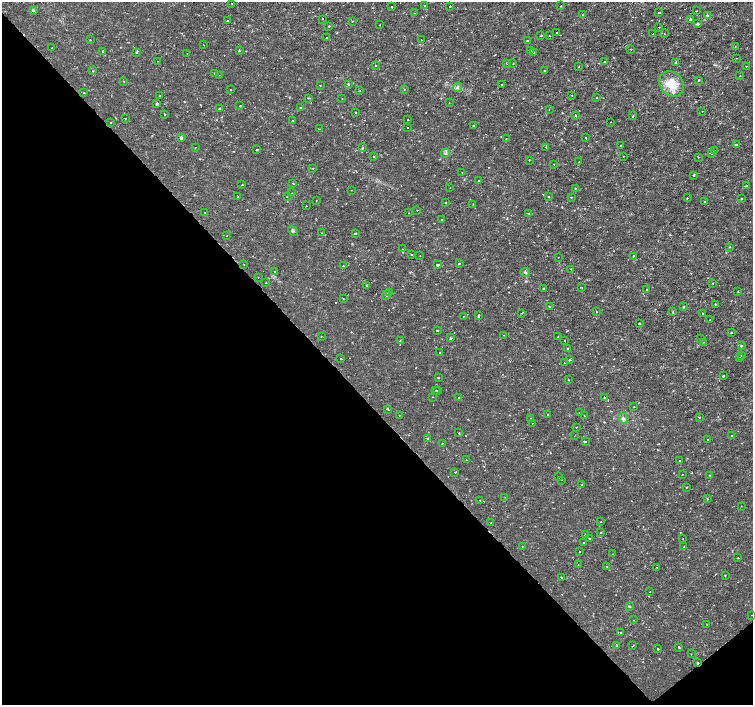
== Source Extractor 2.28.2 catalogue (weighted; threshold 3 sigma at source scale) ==
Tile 14 of 4 x 4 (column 2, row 4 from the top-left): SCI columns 1507-3008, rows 210-1614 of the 6012 x 5975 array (HDU 1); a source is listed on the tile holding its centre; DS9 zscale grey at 2 x 2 block average (1 PNG px = mean of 2 x 2 image px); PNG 755 x 707 px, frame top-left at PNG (2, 2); each listed source drawn as its Kron ellipse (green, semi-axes under 4 px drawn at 4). Shown black and unused: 44% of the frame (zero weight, under 2 of 3 exposures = <1% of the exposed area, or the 3 px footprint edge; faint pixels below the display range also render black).
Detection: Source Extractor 2.28.2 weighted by HDU 2 'WHT'; one run over the whole footprint, this tile lists its part. Background 3.55e-06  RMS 8.1e-04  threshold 0.00366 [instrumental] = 3 sigma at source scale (4.5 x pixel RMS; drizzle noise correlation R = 1.50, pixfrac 1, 0.0396/0.0396 arcsec/px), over >= 5 px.
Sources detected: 262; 4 cosmic-ray / hot-pixel residue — neither listed nor drawn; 1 inside a brighter listed object's ellipse — not listed separately; the other 257 listed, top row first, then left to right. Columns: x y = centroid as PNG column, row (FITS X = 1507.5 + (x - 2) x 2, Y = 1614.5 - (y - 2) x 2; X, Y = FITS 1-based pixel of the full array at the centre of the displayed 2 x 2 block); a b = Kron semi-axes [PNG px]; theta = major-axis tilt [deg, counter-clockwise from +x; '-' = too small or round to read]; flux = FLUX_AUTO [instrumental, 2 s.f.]
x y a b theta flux
232 3 2 2 - 0.11
425 6 2 2 - 0.093
450 6 2 2 - 0.25
561 6 2 2 - 0.11
391 7 2 2 - 0.23
33 10 3 2 - 0.35
696 11 2 2 - 0.074
659 12 2 2 - 0.55
415 13 2 2 - 0.14
582 15 2 2 - 0.13
707 16 2 2 - 0.53
323 19 2 2 - 0.099
691 20 3 2 - 0.83
227 21 2 2 - 0.4
352 21 2 2 - 0.084
697 24 2 2 - 0.46
380 25 2 2 - 0.11
329 26 2 2 - 0.12
659 27 2 2 - 0.25
557 33 2 2 - 0.22
653 34 2 2 - 0.091
665 34 2 2 - 0.16
541 35 2 2 - 0.33
549 36 2 2 - 0.095
326 38 2 2 - 0.088
90 40 2 2 - 0.22
421 40 2 2 - 0.17
527 41 3 2 - 0.16
204 45 2 2 - 0.089
735 46 2 2 - 0.089
52 48 2 2 - 0.1
631 49 2 2 - 0.23
531 50 2 2 - 0.28
239 51 3 2 - 0.15
103 52 4 2 - 0.23
136 52 3 2 - 0.28
187 53 2 2 - 0.058
534 53 2 2 - 0.26
736 58 2 2 - 0.078
158 61 2 2 - 0.062
604 62 2 2 - 0.27
675 62 3 2 - 0.33
506 63 3 2 - 0.1
513 63 2 2 - 0.099
376 65 2 2 - 0.14
747 66 2 2 - 0.11
579 67 2 2 - 0.08
93 71 2 2 - 0.11
544 71 2 2 - 0.11
214 73 2 2 - 0.24
219 75 2 2 - 0.066
740 76 2 2 - 0.17
698 80 3 2 - 0.15
124 81 2 2 - 0.14
348 84 2 2 - 0.65
501 84 2 2 - 0.44
671 84 14 11 -53 3.9
320 85 2 2 - 0.098
457 87 5 4 - 0.45
230 89 2 2 - 0.15
404 89 2 2 - 0.15
360 91 2 2 - 0.072
84 93 2 2 - 0.14
572 95 2 2 - 0.1
160 96 2 2 - 0.076
308 98 3 2 - 0.15
597 98 2 2 - 0.1
342 99 2 2 - 0.083
157 103 3 2 - 0.35
449 103 2 2 - 0.065
240 106 2 2 - 0.21
219 108 2 2 - 0.39
300 108 3 2 - 0.2
549 109 2 2 - 0.1
702 111 2 2 - 0.057
356 112 2 2 - 0.19
165 115 2 2 - 0.16
575 115 2 2 - 0.17
633 116 3 2 - 0.15
125 119 2 2 - 0.086
292 120 2 2 - 0.11
408 120 2 2 - 0.15
610 122 2 2 - 0.14
111 123 2 2 - 0.27
473 126 2 2 - 0.15
408 128 2 2 - 0.099
319 129 2 2 - 0.27
181 138 4 3 - 0.3
586 138 2 2 - 0.25
506 139 2 2 - 0.21
736 144 2 2 - 0.46
620 146 2 2 - 0.12
195 147 2 2 - 0.14
546 147 2 2 - 0.13
363 148 3 2 - 0.24
257 150 2 2 - 0.37
714 151 2 2 - 0.14
445 153 4 3 - 0.34
711 153 2 2 - 0.27
374 156 2 2 - 0.34
623 156 2 2 - 0.067
698 157 2 2 - 0.11
529 160 2 2 - 0.24
579 161 2 2 - 0.089
554 164 2 2 - 0.079
313 168 2 2 - 0.11
462 172 3 2 - 0.12
694 175 2 2 - 0.21
479 181 2 2 - 0.37
293 183 3 2 - 0.12
242 185 2 2 - 0.13
747 186 2 2 - 0.36
450 188 2 2 - 0.062
575 188 2 2 - 0.13
351 190 2 2 - 0.058
292 193 2 2 - 0.068
548 196 2 2 - 0.17
238 197 2 2 - 0.14
287 197 2 2 - 0.065
571 197 2 2 - 0.14
687 198 2 2 - 0.12
742 198 3 2 - 0.12
316 201 2 2 - 0.15
704 202 2 2 - 0.32
445 203 2 2 - 0.32
473 204 2 2 - 0.14
306 206 2 2 - 0.062
417 210 2 2 - 0.14
205 213 2 2 - 0.1
409 213 2 2 - 0.068
528 213 2 2 - 0.1
442 219 2 2 - 0.39
293 231 5 2 - 0.21
321 233 2 2 - 0.075
355 233 2 2 - 0.67
227 236 2 2 - 0.12
730 247 3 2 - 0.1
402 249 2 2 - 0.11
412 255 2 2 - 0.17
420 256 2 2 - 0.076
633 256 2 2 - 0.18
558 257 2 2 - 0.068
459 263 2 2 - 0.35
244 265 2 2 - 0.09
438 265 2 2 - 0.52
343 266 2 2 - 0.22
571 269 2 2 - 0.1
275 271 2 2 - 0.18
525 272 4 2 - 0.2
258 277 2 2 - 0.057
266 283 2 2 - 0.088
713 283 2 2 - 0.09
366 285 2 2 - 0.33
582 288 2 2 - 0.13
543 289 2 2 - 0.29
647 290 2 2 - 0.73
738 291 2 2 - 0.15
390 293 2 2 - 0.49
387 295 5 3 - 0.23
343 299 2 2 - 0.13
715 304 2 2 - 0.15
549 306 2 2 - 0.17
684 307 3 2 - 0.15
596 312 2 2 - 0.12
673 312 2 2 - 0.3
521 313 2 2 - 0.11
702 313 2 2 - 0.16
464 316 2 2 - 0.062
478 316 4 2 - 0.23
710 320 2 2 - 0.12
639 323 2 2 - 0.58
437 331 2 2 - 0.13
731 333 2 2 - 0.13
503 335 2 2 - 0.12
321 336 2 2 - 0.1
558 337 2 2 - 0.08
451 338 3 2 - 0.2
700 339 2 2 - 0.092
400 340 2 2 - 0.15
565 340 2 2 - 0.096
703 342 2 2 - 0.11
741 346 2 2 - 0.52
568 348 2 2 - 0.28
439 353 2 2 - 0.07
742 355 2 2 - 0.3
740 358 2 2 - 0.22
341 359 2 2 - 0.32
569 360 3 2 - 0.24
565 363 2 2 - 0.23
723 376 2 2 - 0.42
438 378 2 2 - 0.22
568 380 2 2 - 0.093
438 390 2 2 - 0.16
436 391 2 2 - 0.21
432 397 2 2 - 0.18
458 398 2 2 - 0.14
604 398 2 2 - 0.08
634 407 2 2 - 0.17
388 409 3 2 - 0.19
579 413 2 2 - 0.094
548 414 2 2 - 0.47
399 415 2 2 - 0.12
584 416 2 2 - 0.14
699 417 2 2 - 0.15
530 418 2 2 - 0.11
623 418 5 4 - 0.53
532 423 2 2 - 0.095
576 427 2 2 - 0.13
459 433 2 2 - 0.12
574 436 2 2 - 0.063
732 436 2 2 - 0.3
428 438 3 2 - 0.15
708 439 2 2 - 0.083
585 442 3 2 - 0.38
442 443 2 2 - 0.083
466 460 2 2 - 0.089
679 461 2 2 - 0.14
455 472 2 2 - 0.23
682 474 2 2 - 0.081
710 475 2 2 - 0.14
559 477 2 2 - 0.18
562 480 2 2 - 0.084
582 485 3 2 - 0.11
687 487 2 2 - 0.19
505 497 2 2 - 0.065
707 499 2 2 - 0.25
480 500 2 2 - 0.069
741 506 2 2 - 0.076
491 522 2 2 - 0.078
601 522 2 2 - 0.095
600 532 2 2 - 0.18
586 534 2 2 - 0.53
589 538 2 2 - 0.12
683 539 2 2 - 0.1
584 543 2 2 - 4.4
522 546 2 2 - 0.082
684 547 2 2 - 0.13
580 552 2 2 - 0.1
612 554 2 2 - 0.083
738 558 2 2 - 0.17
578 565 2 2 - 0.076
607 566 2 2 - 0.12
657 567 2 2 - 0.13
725 575 2 2 - 0.12
561 578 3 2 - 0.13
650 592 2 2 - 0.16
629 606 4 3 - 0.21
752 615 2 2 - 0.076
633 620 2 2 - 0.13
707 624 2 2 - 0.17
621 632 2 2 - 0.17
617 645 2 2 - 0.1
633 646 3 2 - 0.17
679 647 2 2 - 0.31
658 649 2 2 - 0.63
691 654 2 2 - 0.1
698 663 2 2 - 1
Overlapping masked pixels (flux is a lower limit): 1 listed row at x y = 698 663
Diffuse or blended objects may show on this block-average render without a row.